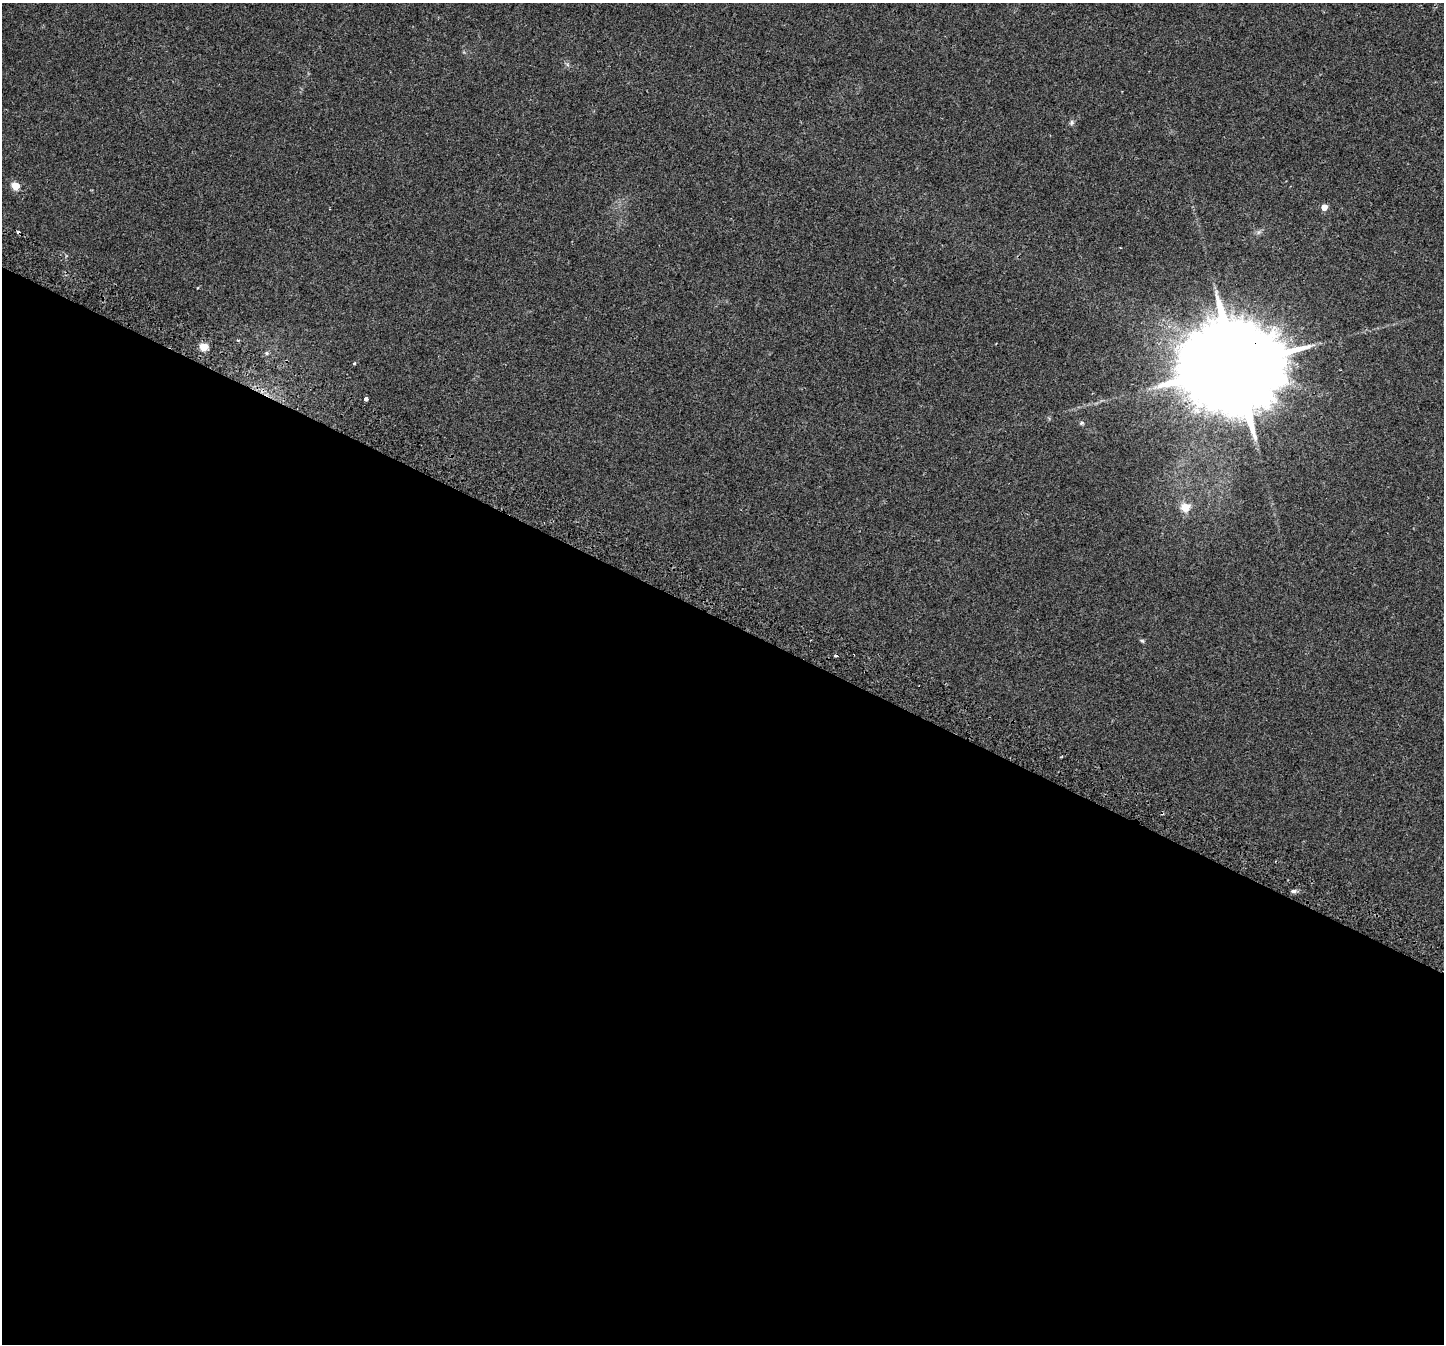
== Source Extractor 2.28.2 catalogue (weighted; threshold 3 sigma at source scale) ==
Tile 14 of 4 x 4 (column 2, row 4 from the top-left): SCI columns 1508-2949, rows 342-1683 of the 5890 x 5987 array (HDU 1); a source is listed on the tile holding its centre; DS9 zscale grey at full resolution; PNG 1446 x 1346 px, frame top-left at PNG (2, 3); no overlay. Shown black and unused: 54% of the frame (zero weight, under 2 of 3 exposures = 4% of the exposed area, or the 3 px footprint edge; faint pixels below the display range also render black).
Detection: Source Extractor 2.28.2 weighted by HDU 2 'WHT'; one run over the whole footprint, this tile lists its part. Background 0.0629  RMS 0.0063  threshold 0.0284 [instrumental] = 3 sigma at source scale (4.5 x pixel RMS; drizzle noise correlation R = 1.50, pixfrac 1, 0.0396/0.0396 arcsec/px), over >= 5 px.
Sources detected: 16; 3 cosmic-ray / hot-pixel residue — not listed; the other 13 listed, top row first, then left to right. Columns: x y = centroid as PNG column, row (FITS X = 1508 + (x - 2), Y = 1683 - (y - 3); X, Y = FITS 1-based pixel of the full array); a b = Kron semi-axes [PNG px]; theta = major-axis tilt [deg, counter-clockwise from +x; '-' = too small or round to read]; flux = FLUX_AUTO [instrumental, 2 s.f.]
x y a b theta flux
1072 123 7 6 - 1.3
15 186 5 5 - 18
1324 207 4 4 - 7
1259 232 7 4 70 1.1
204 347 5 5 - 20
267 353 6 4 -89 0.93
354 363 3 3 - 0.86
1235 366 29 24 47 13000
366 399 3 3 - 18
1081 423 6 5 - 0.95
1185 507 5 5 - 19
1142 641 7 4 -29 0.88
1293 891 7 5 -1 1.5
Overlapping masked pixels (flux is a lower limit): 1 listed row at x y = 1235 366